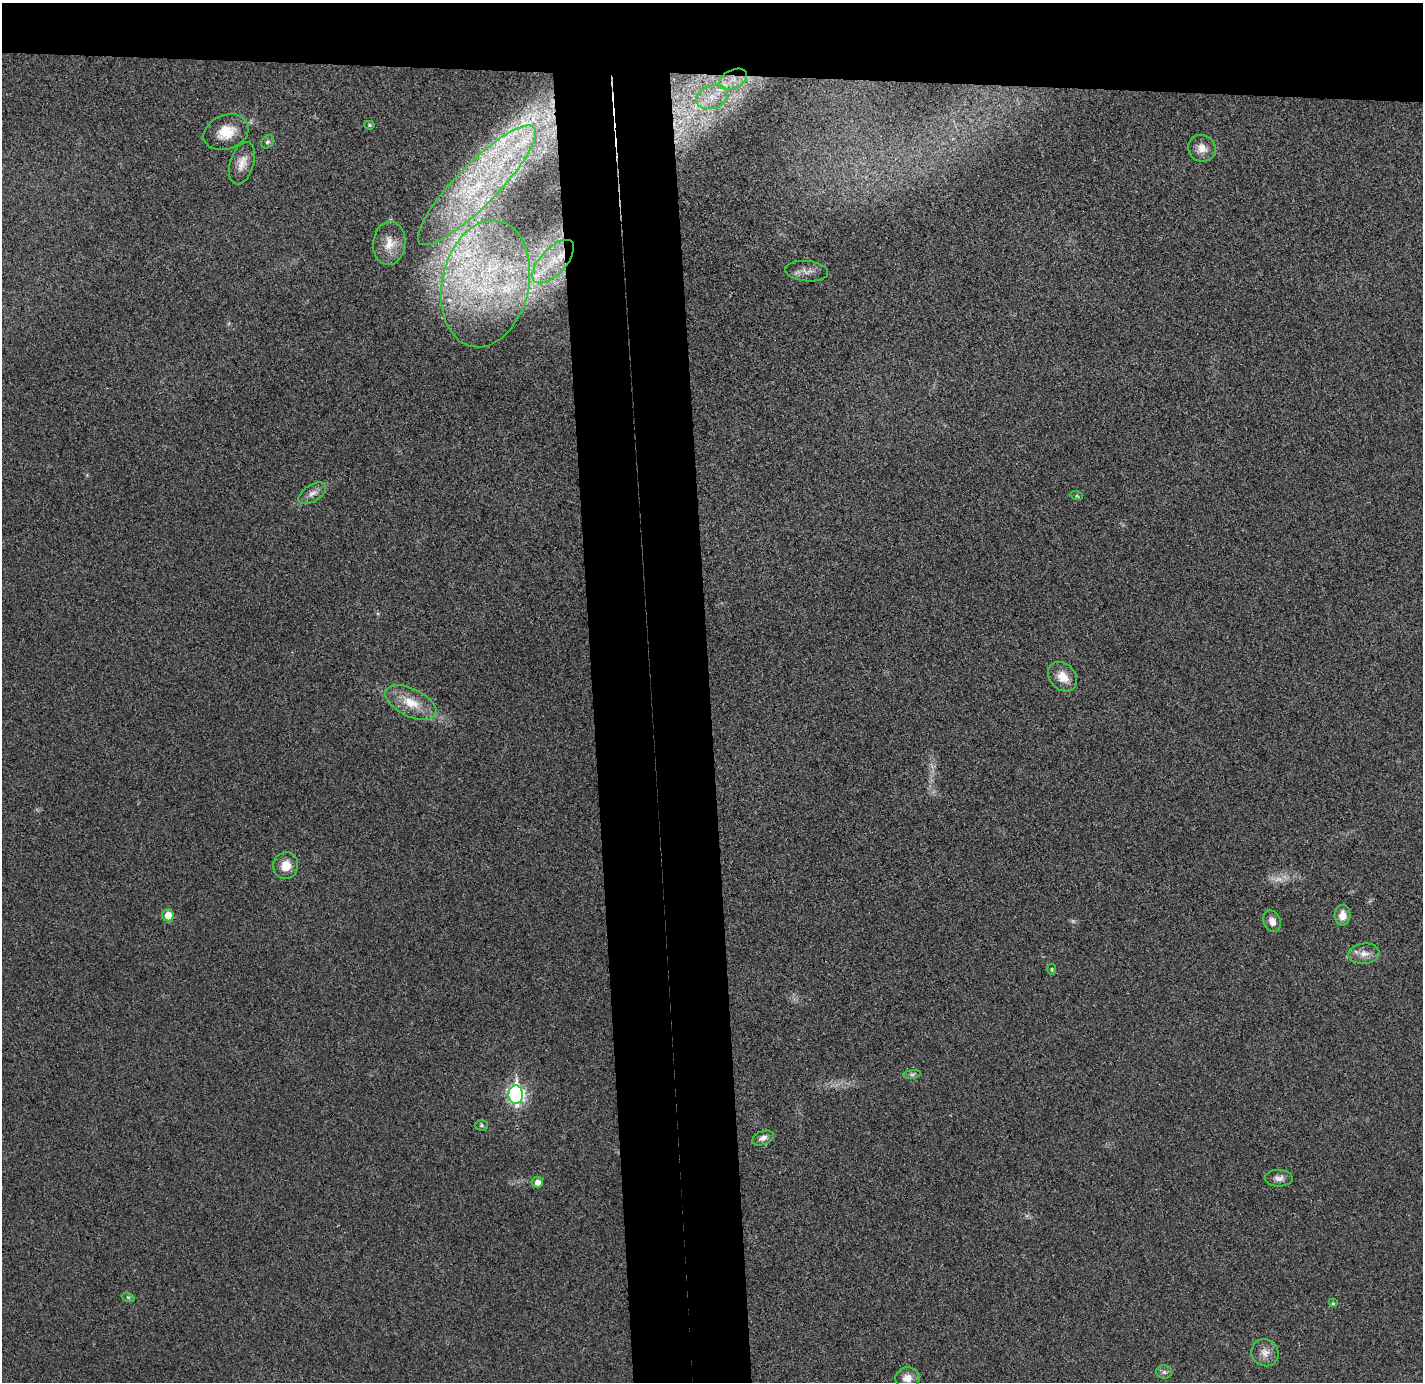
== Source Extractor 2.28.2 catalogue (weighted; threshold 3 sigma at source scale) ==
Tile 2 of 3 x 3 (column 2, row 1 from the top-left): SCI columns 1478-2898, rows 2841-4220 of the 4375 x 4313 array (HDU 1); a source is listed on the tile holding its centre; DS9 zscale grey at full resolution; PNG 1425 x 1384 px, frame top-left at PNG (2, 3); each listed source drawn as its Kron ellipse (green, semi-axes under 4 px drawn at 4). Shown black and unused: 13% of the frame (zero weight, under 3 of 4 exposures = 6% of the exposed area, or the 3 px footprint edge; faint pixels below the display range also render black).
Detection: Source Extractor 2.28.2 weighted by HDU 2 'WHT'; one run over the whole footprint, this tile lists its part. Background 0.0292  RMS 0.0065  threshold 0.0293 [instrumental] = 3 sigma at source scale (4.5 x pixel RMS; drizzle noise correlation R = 1.50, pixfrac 1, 0.05/0.05 arcsec/px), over >= 5 px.
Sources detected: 44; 2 too faint to see at this stretch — neither listed nor drawn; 9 inside a brighter listed object's ellipse — not listed separately; the other 33 listed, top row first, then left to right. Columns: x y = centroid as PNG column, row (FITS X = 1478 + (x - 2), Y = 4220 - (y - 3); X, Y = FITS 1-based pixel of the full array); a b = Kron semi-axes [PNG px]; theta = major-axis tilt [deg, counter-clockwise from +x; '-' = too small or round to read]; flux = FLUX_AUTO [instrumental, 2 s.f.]
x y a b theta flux
733 79 15 9 27 9.2
712 97 16 11 19 11
369 125 5 4 - 0.99
226 132 23 17 21 15
268 142 7 5 49 1.4
1202 148 14 13 - 6.2
242 163 22 12 73 8
477 185 81 20 45 90
389 243 22 16 83 11
553 262 27 12 47 20
807 271 21 10 -5 5.1
485 284 64 43 77 130
312 493 15 8 33 4.5
1077 496 6 4 -18 0.86
1063 677 16 13 -47 8.9
411 703 27 14 -26 16
286 865 13 12 - 8.1
168 915 6 6 - 10
1343 915 10 8 86 6.3
1272 921 11 8 -66 4.5
1364 954 15 10 4 5.9
1052 969 5 3 - 0.69
912 1074 8 4 8 1.4
516 1094 9 7 -88 190
481 1125 7 5 -1 1.1
763 1138 11 6 22 3.2
1279 1178 14 8 -2 3.6
537 1182 5 5 - 4.4
128 1297 6 4 -18 1.1
1333 1303 5 4 - 0.83
1265 1353 14 13 - 6.1
1164 1372 8 6 -3 1.9
907 1378 12 10 5 6.5
Overlapping masked pixels (flux is a lower limit): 1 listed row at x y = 733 79